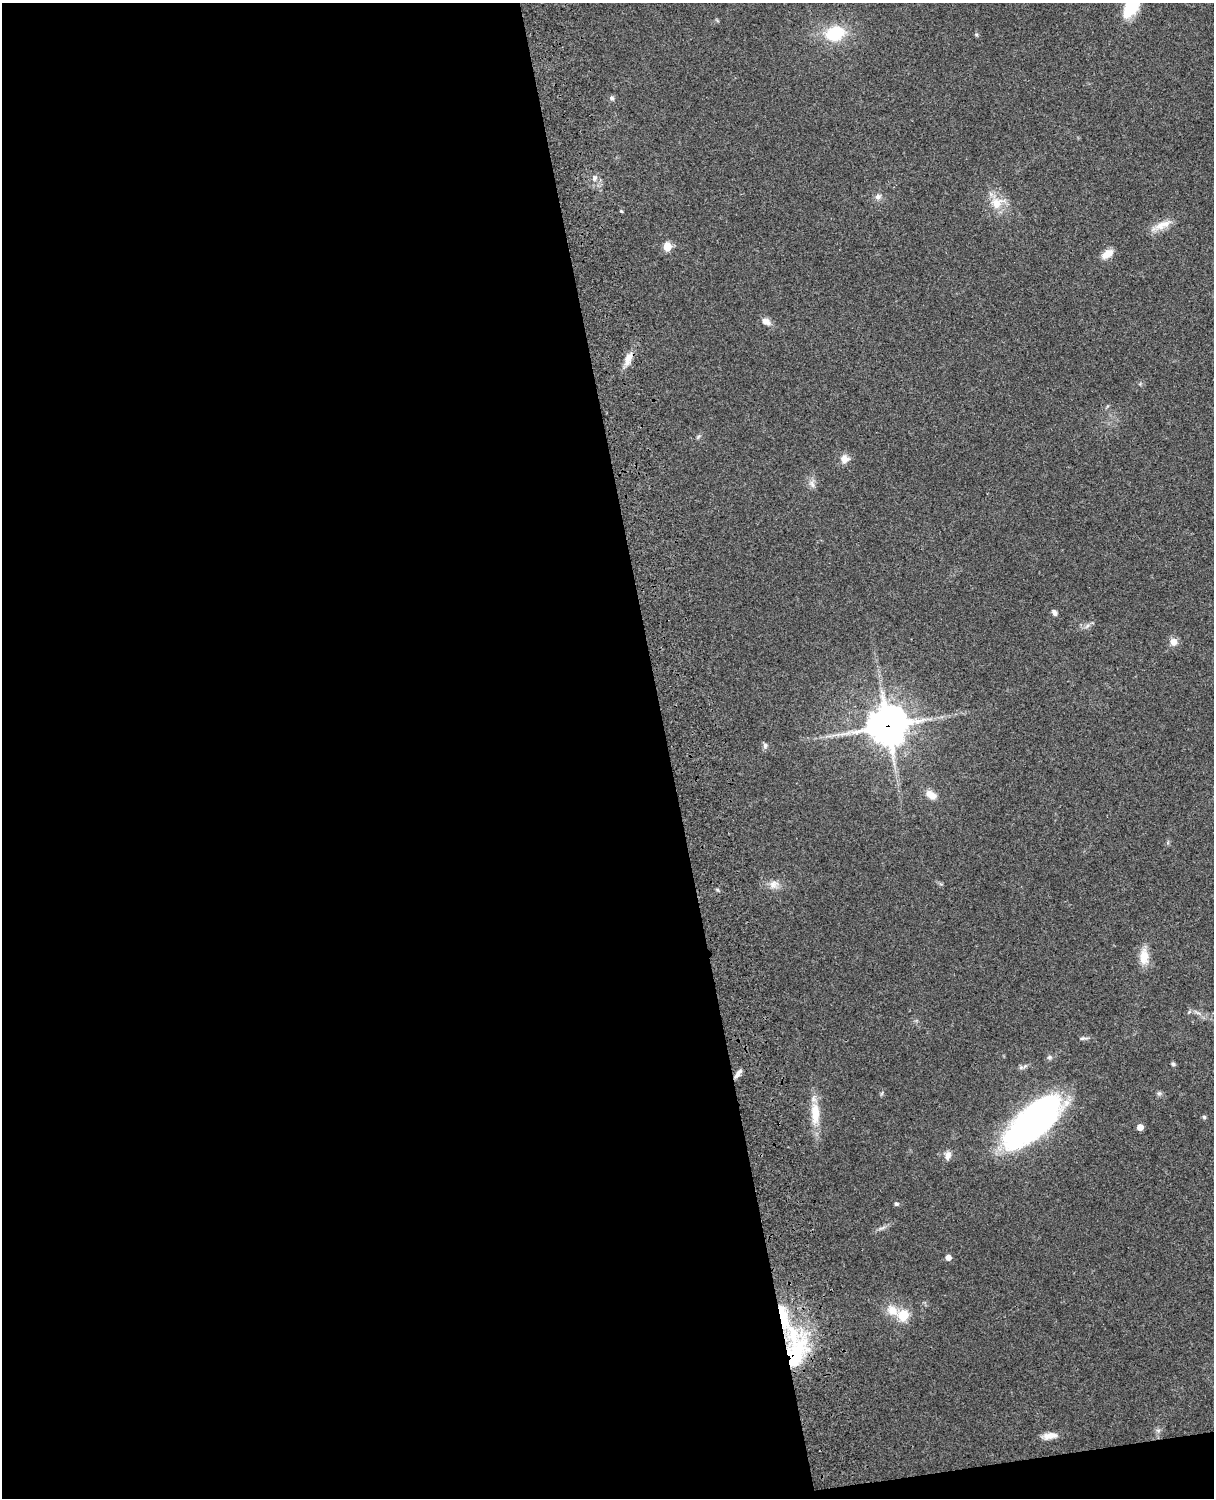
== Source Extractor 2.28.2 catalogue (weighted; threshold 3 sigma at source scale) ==
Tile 9 of 4 x 3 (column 1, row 3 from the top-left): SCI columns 119-1330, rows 163-1658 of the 5088 x 4925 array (HDU 1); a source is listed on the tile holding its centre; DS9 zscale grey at full resolution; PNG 1216 x 1500 px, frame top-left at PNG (2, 3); no overlay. Shown black and unused: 56% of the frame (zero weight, under 3 of 4 exposures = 6% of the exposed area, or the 3 px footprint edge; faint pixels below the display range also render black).
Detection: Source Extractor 2.28.2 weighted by HDU 2 'WHT'; one run over the whole footprint, this tile lists its part. Background 0.279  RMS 0.0092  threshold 0.0413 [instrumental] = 3 sigma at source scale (4.5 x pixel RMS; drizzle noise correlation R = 1.50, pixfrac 1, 0.05/0.05 arcsec/px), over >= 5 px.
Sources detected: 44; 1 inside a brighter listed object's ellipse — not listed separately; the other 43 listed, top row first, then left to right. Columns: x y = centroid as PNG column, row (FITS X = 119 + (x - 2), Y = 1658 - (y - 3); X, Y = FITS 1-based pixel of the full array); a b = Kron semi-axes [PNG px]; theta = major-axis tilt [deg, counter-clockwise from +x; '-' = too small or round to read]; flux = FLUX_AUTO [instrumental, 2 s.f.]
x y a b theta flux
1131 7 25 13 57 32
835 33 18 13 18 42
976 34 6 3 -19 1.1
612 98 7 6 - 2.2
594 178 8 6 64 3.2
878 197 9 7 1 3.6
997 203 18 16 47 17
621 211 4 4 - 1.1
1162 225 27 9 22 11
667 247 5 5 - 25
1107 254 15 8 34 8.8
766 321 12 8 -30 5.8
628 359 19 8 72 9.2
698 437 8 4 58 1.5
845 459 10 10 - 7.3
812 484 12 6 -64 4.1
1054 613 7 5 -58 3.3
1087 626 8 5 45 2.6
1173 642 9 8 - 6.4
887 726 13 13 - 2400
765 746 8 6 84 2.6
931 795 14 9 -31 9.1
774 884 14 11 32 7.1
1144 957 22 12 90 13
1189 1012 6 4 19 1.5
1083 1038 10 4 6 2.1
1173 1064 6 5 - 1.6
738 1074 12 5 55 4
1159 1093 6 6 - 1.8
815 1113 29 11 -88 21
1204 1117 5 5 - 1.4
1034 1121 62 25 42 310
1140 1127 5 4 - 9.6
948 1156 11 7 74 5
896 1204 6 5 - 1.6
882 1228 11 3 11 2.3
948 1258 5 5 - 6.1
892 1310 16 12 -40 13
903 1315 6 5 - 46
783 1317 43 11 -75 32
796 1354 57 25 66 83
1158 1430 7 4 -18 1.7
1050 1436 19 8 6 7.8
Overlapping masked pixels (flux is a lower limit): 3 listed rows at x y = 887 726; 783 1317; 796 1354
Isophote crosses this tile's border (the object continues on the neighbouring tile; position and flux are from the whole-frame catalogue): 1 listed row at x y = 1131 7